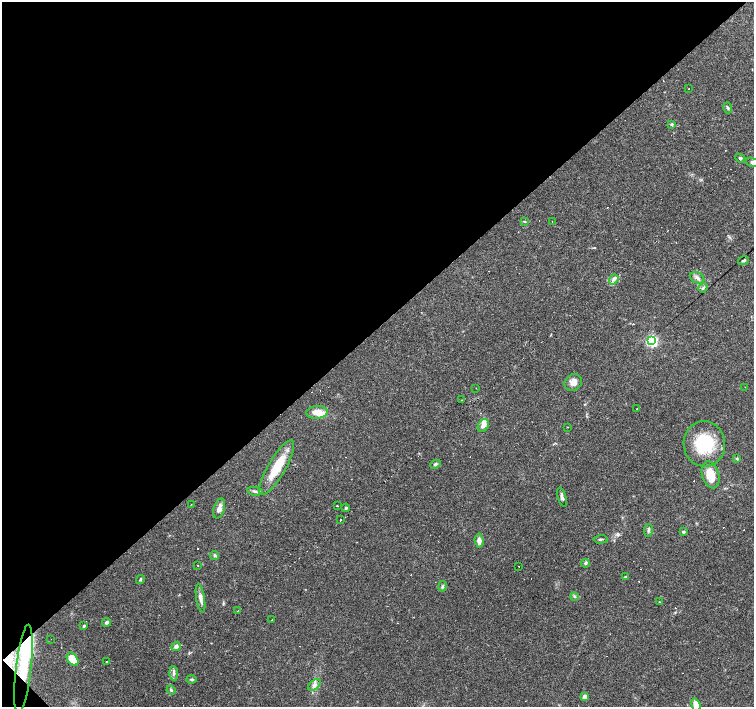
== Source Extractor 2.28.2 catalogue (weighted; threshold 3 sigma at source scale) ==
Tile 5 of 4 x 4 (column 1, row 2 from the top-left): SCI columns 1-1504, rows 2967-4376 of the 6018 x 6000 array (HDU 1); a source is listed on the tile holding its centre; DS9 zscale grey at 2 x 2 block average (1 PNG px = mean of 2 x 2 image px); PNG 756 x 709 px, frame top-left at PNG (2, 2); each listed source drawn as its Kron ellipse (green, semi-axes under 4 px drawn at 4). Shown black and unused: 47% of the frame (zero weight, under 3 of 4 exposures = <1% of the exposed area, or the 3 px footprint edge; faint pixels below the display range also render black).
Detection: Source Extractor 2.28.2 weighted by HDU 2 'WHT'; one run over the whole footprint, this tile lists its part. Background 0.105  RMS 0.0053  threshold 0.0237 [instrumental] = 3 sigma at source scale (4.5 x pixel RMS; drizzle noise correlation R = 1.50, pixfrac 1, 0.0396/0.0396 arcsec/px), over >= 5 px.
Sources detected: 107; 3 inside a brighter object's white glare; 37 cosmic-ray / hot-pixel residue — neither listed nor drawn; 6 inside a brighter listed object's ellipse — not listed separately; the other 61 listed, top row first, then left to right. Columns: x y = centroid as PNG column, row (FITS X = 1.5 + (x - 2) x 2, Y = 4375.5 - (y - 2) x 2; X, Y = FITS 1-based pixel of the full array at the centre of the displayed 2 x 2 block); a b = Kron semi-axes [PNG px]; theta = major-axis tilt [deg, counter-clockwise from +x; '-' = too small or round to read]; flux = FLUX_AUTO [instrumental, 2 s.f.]
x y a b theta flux
689 89 2 2 - 0.41
728 108 6 3 -72 1.9
672 124 3 3 - 2.1
740 158 5 4 - 2.3
753 162 7 4 -16 5.4
524 221 4 2 - 1.1
552 221 2 2 - 0.79
743 260 6 2 19 1.8
697 278 7 5 -26 4.3
614 279 5 3 - 3
703 288 5 3 - 1.9
652 341 4 3 - 200
573 382 9 8 - 8.3
745 387 2 2 - 1.2
476 388 2 2 - 0.52
461 400 2 2 - 0.67
637 409 2 2 - 6.3
317 412 10 6 4 12
483 425 7 5 58 7.1
567 427 2 2 - 0.68
704 444 23 20 -83 67
737 459 4 2 - 1.1
435 464 5 3 - 2.3
277 468 31 9 60 35
711 475 14 8 -74 24
255 491 8 3 -8 3.2
562 497 10 3 -74 3.8
191 504 2 2 - 0.54
337 506 2 2 - 2.1
346 508 4 3 - 1.7
219 509 10 5 73 7.1
341 520 2 2 - 29
648 531 7 3 81 2.2
683 532 3 3 - 2.4
600 539 7 2 3 2
479 541 7 4 -84 6.6
215 555 4 3 - 2.5
585 563 4 3 - 2.2
198 566 2 2 - 1.2
519 566 2 2 - 2
625 577 3 2 - 0.85
140 579 4 3 - 1.4
442 586 5 3 - 1.7
574 596 4 3 - 1.8
201 598 14 4 -81 6.3
659 602 3 2 - 0.73
237 611 3 2 - 2.3
271 620 2 2 - 1.7
107 622 4 3 - 3.3
84 626 3 3 - 1.8
51 639 2 2 - 0.53
176 646 5 4 - 4.1
73 659 7 5 -53 24
107 662 2 2 - 9
23 669 44 7 83 40
174 673 7 4 -85 3.5
192 679 5 3 - 2.2
314 685 7 4 42 4.1
171 690 4 3 - 1.4
585 697 3 3 - 13
696 705 6 4 -71 15
Overlapping masked pixels (flux is a lower limit): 1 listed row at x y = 23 669
Isophote crosses this tile's border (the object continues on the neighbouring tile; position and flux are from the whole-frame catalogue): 2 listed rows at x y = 753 162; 696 705
Diffuse or blended objects may show on this block-average render without a row.